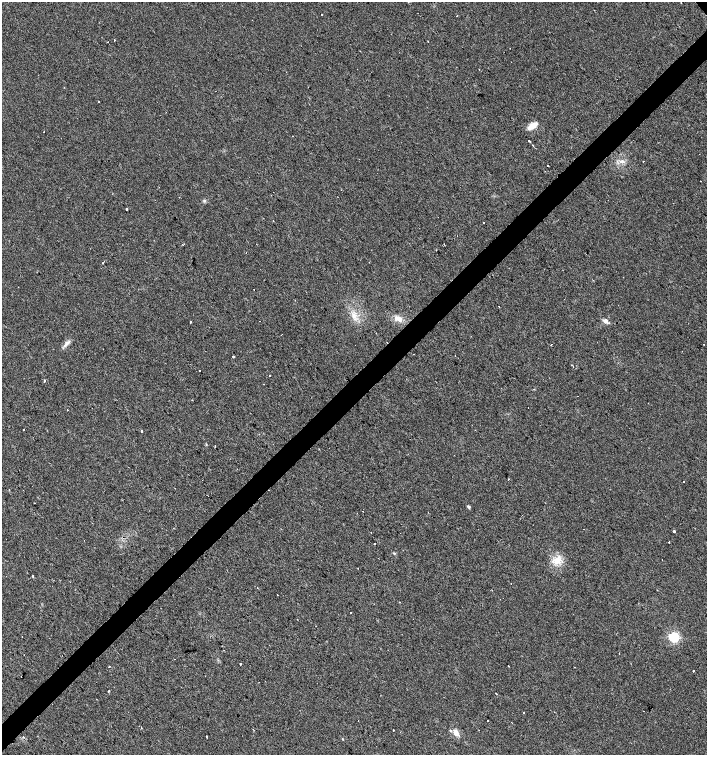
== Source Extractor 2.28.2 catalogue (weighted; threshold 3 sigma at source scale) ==
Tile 7 of 4 x 4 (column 3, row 2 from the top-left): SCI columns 3029-4437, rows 3009-4513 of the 5995 x 6021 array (HDU 1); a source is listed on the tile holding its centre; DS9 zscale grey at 2 x 2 block average (1 PNG px = mean of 2 x 2 image px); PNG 709 x 757 px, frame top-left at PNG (2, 2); no overlay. Shown black and unused: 4% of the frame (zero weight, under 2 of 3 exposures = <1% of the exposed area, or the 3 px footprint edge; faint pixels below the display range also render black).
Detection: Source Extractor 2.28.2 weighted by HDU 2 'WHT'; one run over the whole footprint, this tile lists its part. Background 0.0249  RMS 0.0061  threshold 0.0274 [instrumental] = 3 sigma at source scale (4.5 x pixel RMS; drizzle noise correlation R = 1.50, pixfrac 1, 0.0396/0.0396 arcsec/px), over >= 5 px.
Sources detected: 94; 26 cosmic-ray / hot-pixel residue — not listed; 1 inside a brighter listed object's ellipse — not listed separately; the other 67 listed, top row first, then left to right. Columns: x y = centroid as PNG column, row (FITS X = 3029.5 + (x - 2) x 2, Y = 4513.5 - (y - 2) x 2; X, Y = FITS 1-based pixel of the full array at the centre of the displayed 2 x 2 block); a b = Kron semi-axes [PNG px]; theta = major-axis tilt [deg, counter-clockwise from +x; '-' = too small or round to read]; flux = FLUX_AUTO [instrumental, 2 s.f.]
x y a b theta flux
322 15 2 2 - 3.5
114 40 2 2 - 2.7
108 42 2 2 - 4.3
360 51 2 2 - 0.79
532 126 12 5 34 13
44 132 2 2 - 1.3
529 141 2 2 - 17
533 145 2 2 - 10
622 161 8 4 -2 5.5
643 161 2 2 - 1.3
548 166 2 2 - 3.3
701 181 2 2 - 2
273 192 2 2 - 0.58
126 209 2 2 - 2.2
273 220 2 2 - 0.9
484 223 2 2 - 2.8
102 263 2 2 - 3.8
254 289 2 2 - 1.9
499 306 2 2 - 1.9
353 315 6 4 -55 5.4
398 319 12 6 -11 9.1
260 321 2 2 - 9.6
605 321 8 5 -3 5.2
190 322 2 2 - 4.1
282 334 2 2 - 0.48
67 343 10 5 52 5.9
551 345 2 2 - 2.1
414 354 2 2 - 0.62
455 355 2 2 - 1.7
233 356 2 2 - 14
200 371 2 2 - 1.2
45 381 2 2 - 2.3
263 384 2 2 - 0.55
67 410 2 2 - 0.6
142 431 2 2 - 4.5
215 446 2 2 - 0.97
684 481 2 2 - 4.5
9 490 2 2 - 0.91
35 503 2 2 - 0.79
468 506 4 3 - 2.4
674 531 2 2 - 21
371 533 2 2 - 0.66
669 542 2 2 - 5.5
375 543 2 2 - 5.4
394 553 4 3 - 1.4
557 560 10 10 - 16
358 568 2 2 - 1.3
32 576 2 2 - 12
511 583 2 2 - 0.89
400 602 2 2 - 0.62
351 612 2 2 - 1.2
316 626 2 2 - 0.91
674 637 5 4 - 84
240 664 2 2 - 3.3
109 666 2 2 - 3.1
508 666 2 2 - 6
693 671 2 2 - 7.1
108 691 2 2 - 14
496 693 2 2 - 2
523 713 2 2 - 2.1
487 720 2 2 - 9.1
141 728 2 2 - 0.75
393 730 2 2 - 3.6
456 733 9 5 -55 8.8
207 736 2 2 - 1.4
23 737 2 2 - 3.2
343 739 2 2 - 4.9
Diffuse or blended objects may show on this block-average render without a row.